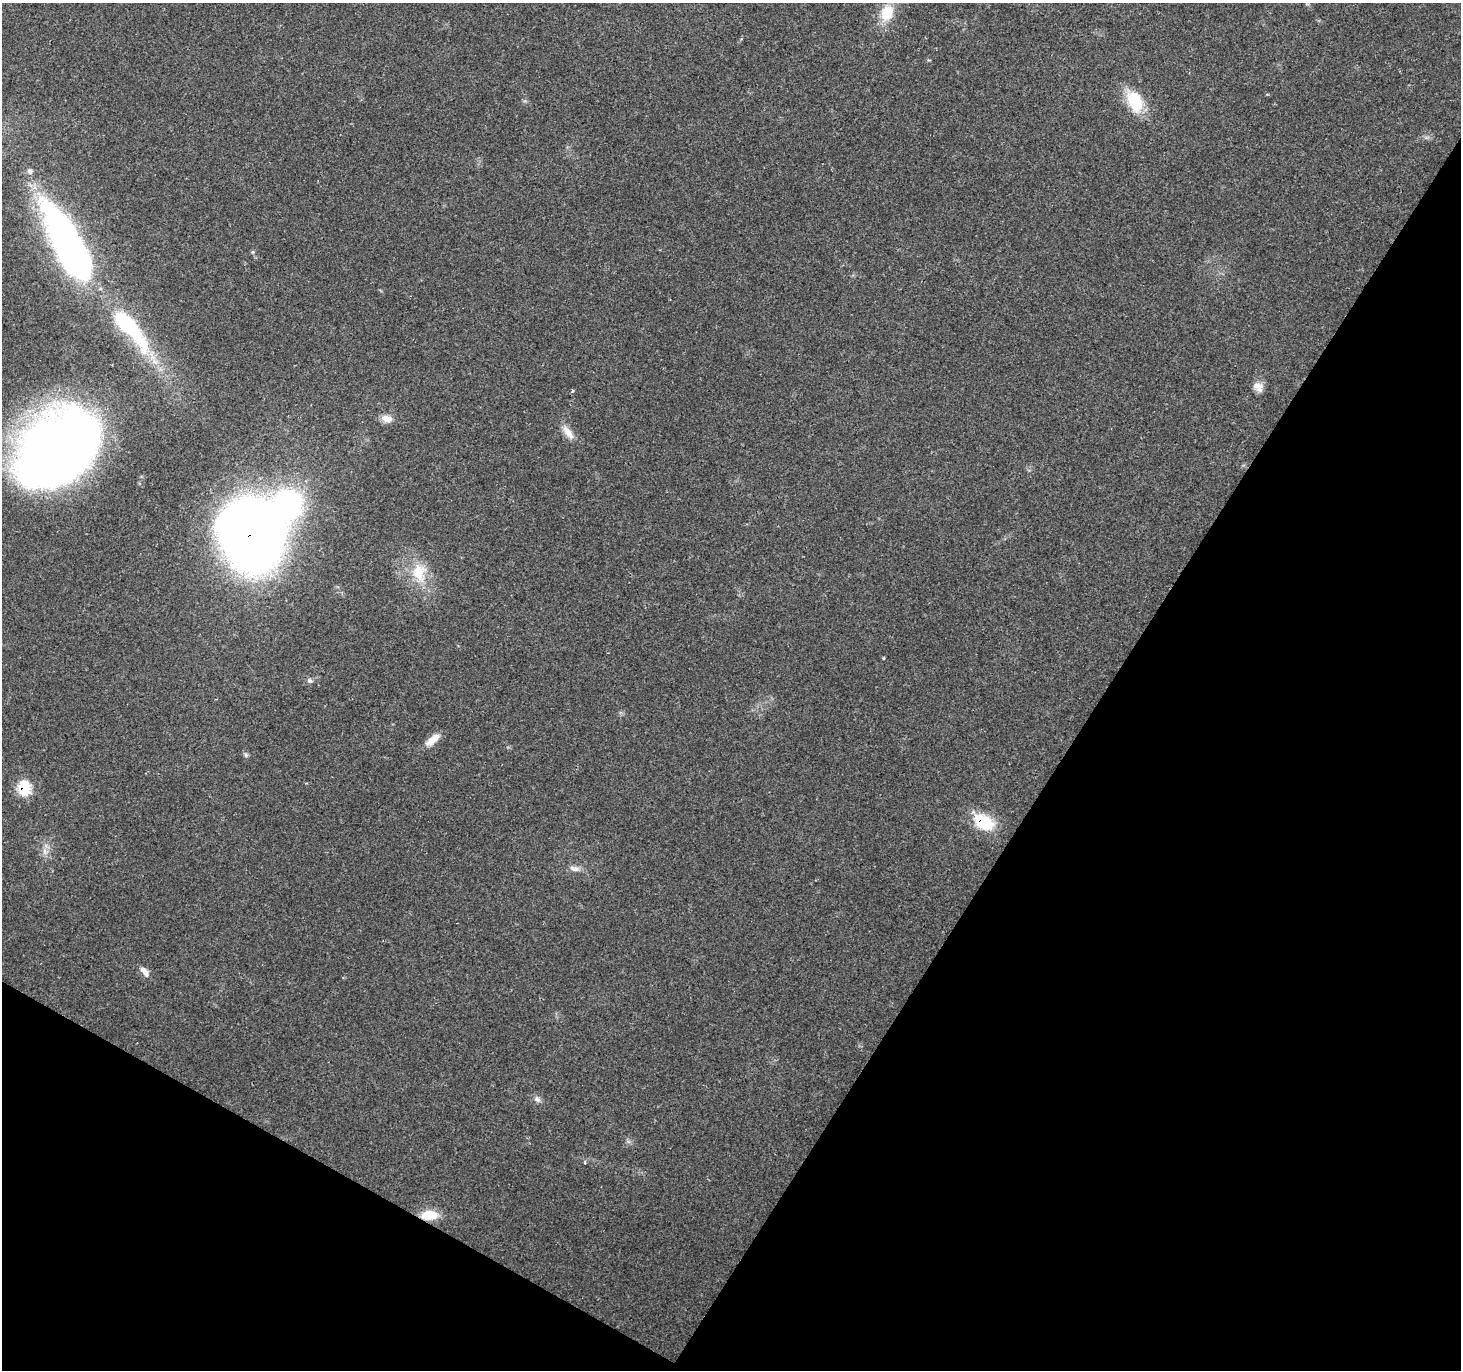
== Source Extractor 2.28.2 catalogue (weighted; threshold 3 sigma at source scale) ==
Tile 15 of 4 x 4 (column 3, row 4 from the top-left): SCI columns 2921-4379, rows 190-1557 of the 5843 x 5920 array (HDU 1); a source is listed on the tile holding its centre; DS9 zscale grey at full resolution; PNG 1463 x 1372 px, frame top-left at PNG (2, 3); no overlay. Shown black and unused: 31% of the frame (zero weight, under 2 of 3 exposures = <1% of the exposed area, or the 3 px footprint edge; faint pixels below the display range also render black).
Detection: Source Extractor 2.28.2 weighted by HDU 2 'WHT'; one run over the whole footprint, this tile lists its part. Background 0.0649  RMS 0.0047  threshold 0.0211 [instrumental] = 3 sigma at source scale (4.5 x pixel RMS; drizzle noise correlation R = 1.50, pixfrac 1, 0.0396/0.0396 arcsec/px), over >= 5 px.
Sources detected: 27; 3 inside a brighter object's white glare — not listed; the other 24 listed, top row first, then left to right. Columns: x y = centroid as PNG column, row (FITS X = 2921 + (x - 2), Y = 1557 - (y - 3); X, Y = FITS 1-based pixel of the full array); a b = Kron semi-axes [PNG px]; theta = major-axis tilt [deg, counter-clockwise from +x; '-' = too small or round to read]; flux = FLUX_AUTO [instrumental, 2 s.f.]
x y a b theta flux
887 13 20 14 70 13
1135 102 28 18 -67 17
30 171 7 7 - 1.7
253 252 6 4 -45 0.62
75 258 50 27 -71 130
129 327 57 16 -50 54
1258 387 14 11 -34 3.6
572 391 4 3 - 0.93
387 419 14 9 -13 4.3
568 432 23 9 -53 4.9
53 447 70 60 65 400
251 535 53 46 -68 550
419 572 26 20 -87 16
310 681 8 6 -43 1.2
432 740 21 8 40 5.4
246 755 7 5 -72 0.96
24 788 9 8 - 26
983 822 24 15 -33 20
45 851 12 5 -78 2.5
574 868 14 7 -11 2.7
144 971 14 7 -52 2.9
537 1099 10 7 -51 1.9
585 1163 4 4 - 0.57
429 1215 17 9 4 11
Overlapping masked pixels (flux is a lower limit): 4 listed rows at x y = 251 535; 24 788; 983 822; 429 1215